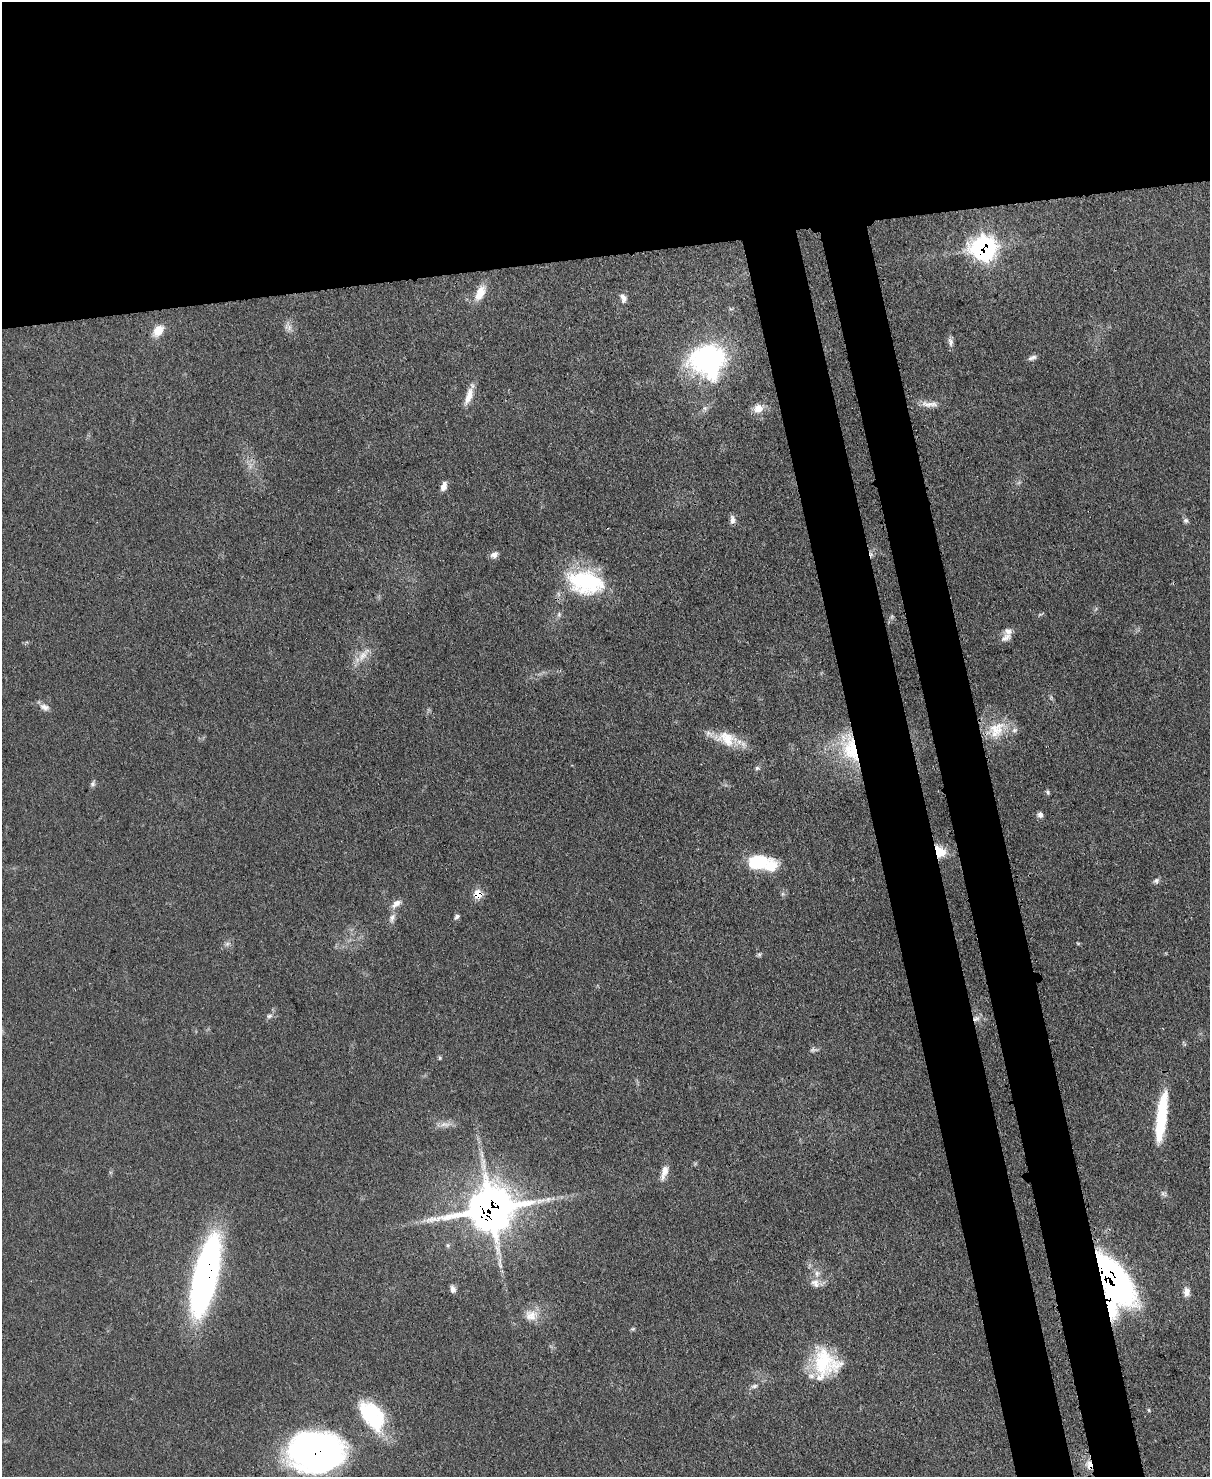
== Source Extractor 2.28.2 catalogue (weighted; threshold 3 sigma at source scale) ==
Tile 2 of 4 x 3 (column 2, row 1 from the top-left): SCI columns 1286-2493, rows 3166-4640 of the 4991 x 4970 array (HDU 1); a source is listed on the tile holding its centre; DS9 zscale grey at full resolution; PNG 1212 x 1479 px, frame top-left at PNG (2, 2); no overlay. Shown black and unused: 25% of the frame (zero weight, under 3 of 4 exposures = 9% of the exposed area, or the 3 px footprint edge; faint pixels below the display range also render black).
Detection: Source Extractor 2.28.2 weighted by HDU 2 'WHT'; one run over the whole footprint, this tile lists its part. Background 0.0551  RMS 0.004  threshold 0.0181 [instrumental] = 3 sigma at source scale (4.5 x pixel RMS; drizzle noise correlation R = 1.50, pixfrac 1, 0.05/0.05 arcsec/px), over >= 5 px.
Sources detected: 67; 3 too faint to see at this stretch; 1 cosmic-ray / hot-pixel residue — not listed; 4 inside a brighter listed object's ellipse — not listed separately; the other 59 listed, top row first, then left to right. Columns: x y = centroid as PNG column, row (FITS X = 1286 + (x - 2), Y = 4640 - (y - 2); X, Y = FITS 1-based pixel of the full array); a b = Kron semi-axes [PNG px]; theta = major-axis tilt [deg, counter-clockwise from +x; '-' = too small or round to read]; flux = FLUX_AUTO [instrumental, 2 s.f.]
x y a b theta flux
984 248 12 11 - 160
480 293 19 9 64 6.8
623 298 11 7 -72 2
288 327 13 9 -46 2.3
158 330 12 8 52 6.9
950 342 13 7 -82 1.8
1032 358 12 5 18 1.4
708 360 37 34 -9 67
469 396 23 8 70 5
930 404 26 7 -2 3.8
758 408 12 11 - 4.1
444 486 10 6 71 2.6
732 520 11 6 -88 1.9
1186 520 7 6 - 1
494 555 9 7 24 2.1
586 582 43 26 -13 40
1040 614 9 3 13 0.58
1006 637 16 8 31 2.7
363 655 26 9 52 5.4
44 707 14 8 -23 2.4
997 729 30 20 26 13
727 739 30 19 -22 12
850 748 43 20 -73 24
757 768 7 5 -13 0.81
93 784 9 6 58 1
1048 792 7 5 -70 0.77
1040 815 7 6 - 1.7
940 851 15 12 -54 7.3
757 862 27 16 10 17
1156 881 9 6 40 1.1
478 894 8 8 - 7
396 904 15 7 38 2.7
457 917 8 5 43 0.97
392 918 13 8 70 2.3
1078 943 6 4 -1 0.44
227 944 7 4 1 0.94
269 1016 9 5 11 1.2
976 1018 10 7 19 2.2
440 1058 5 5 - 0.56
1162 1116 54 10 83 26
445 1124 16 7 -6 2.8
482 1155 7 4 -71 1.2
664 1172 21 7 72 3.5
491 1209 15 13 12 1600
448 1245 7 5 -70 0.73
205 1276 67 17 77 200
1113 1279 37 16 -57 190
816 1283 20 10 -7 3.9
453 1289 9 6 -82 1.7
1186 1292 10 7 -88 2.7
1111 1308 23 11 -75 15
531 1315 19 15 5 5.7
633 1329 6 5 - 0.57
825 1363 36 31 -77 27
754 1386 9 5 15 1.3
1149 1410 5 3 - 0.46
372 1416 38 21 -55 31
316 1452 45 32 -2 200
1089 1465 15 8 -77 3.6
Overlapping masked pixels (flux is a lower limit): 12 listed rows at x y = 984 248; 586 582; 850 748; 940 851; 478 894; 976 1018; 491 1209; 205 1276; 1113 1279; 1111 1308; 316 1452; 1089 1465